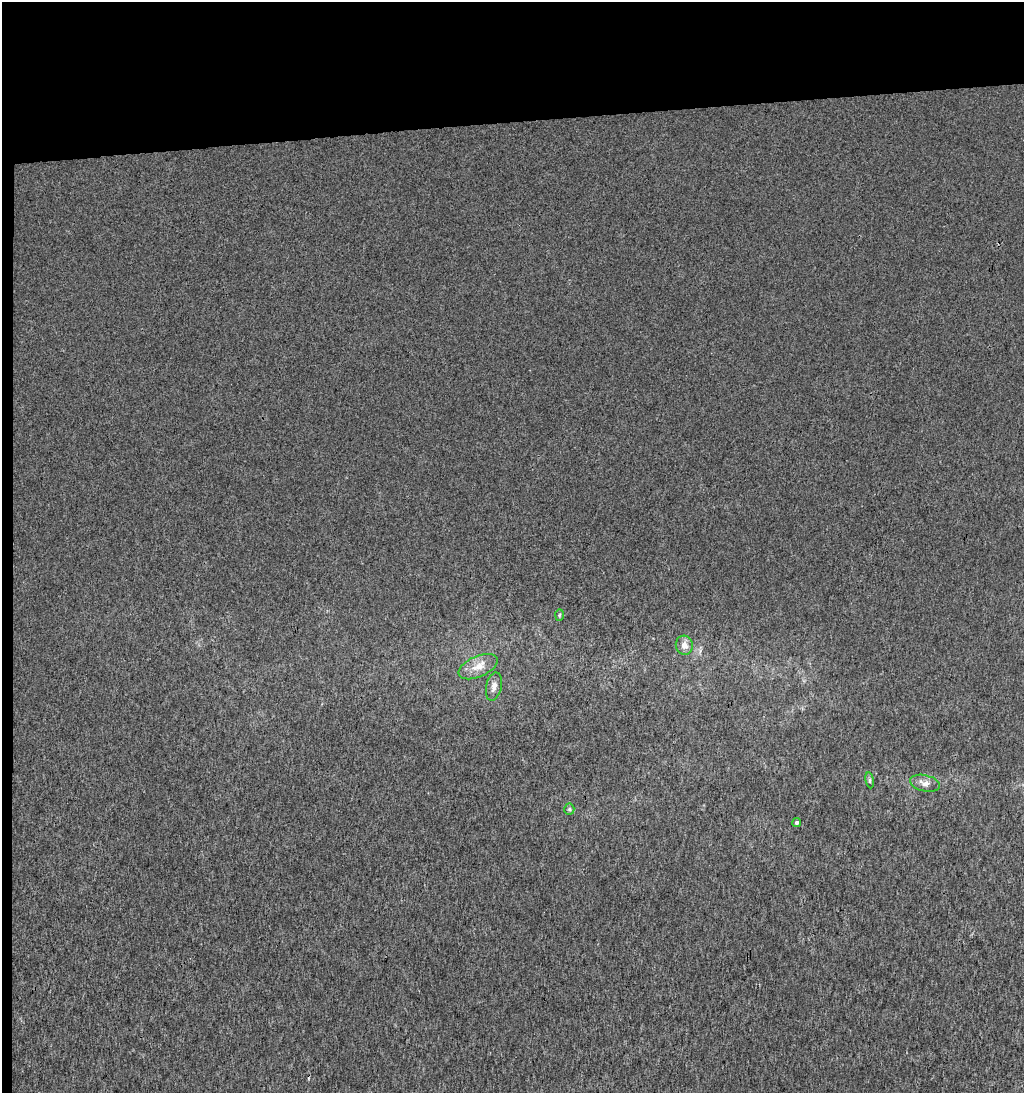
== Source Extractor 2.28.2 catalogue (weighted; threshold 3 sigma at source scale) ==
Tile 1 of 2 x 2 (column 1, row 1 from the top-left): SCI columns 14-1035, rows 1092-2182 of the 2062 x 2182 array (HDU 1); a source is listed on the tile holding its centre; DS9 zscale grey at full resolution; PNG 1026 x 1095 px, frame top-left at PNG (2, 2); each listed source drawn as its Kron ellipse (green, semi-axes under 4 px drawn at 4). Shown black and unused: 12% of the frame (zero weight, under 3 of 4 exposures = <1% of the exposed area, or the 3 px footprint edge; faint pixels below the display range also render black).
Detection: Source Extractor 2.28.2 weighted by HDU 2 'WHT'; one run over the whole footprint, this tile lists its part. Background 0.00148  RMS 0.0052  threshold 0.0232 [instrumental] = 3 sigma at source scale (4.5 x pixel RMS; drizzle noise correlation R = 1.50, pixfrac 1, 0.0396/0.0396 arcsec/px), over >= 5 px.
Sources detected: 8; all 8 listed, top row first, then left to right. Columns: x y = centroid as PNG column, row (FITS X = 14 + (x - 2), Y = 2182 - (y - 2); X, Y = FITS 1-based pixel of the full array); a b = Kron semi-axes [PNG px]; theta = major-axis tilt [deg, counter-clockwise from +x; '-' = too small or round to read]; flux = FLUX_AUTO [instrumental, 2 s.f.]
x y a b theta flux
559 615 6 4 88 0.7
684 645 10 8 -77 3.4
478 667 21 10 24 6.7
494 686 14 7 78 3.3
870 780 8 4 -82 0.99
925 783 15 8 -12 3.4
569 809 5 5 - 0.75
797 822 4 4 - 1.2